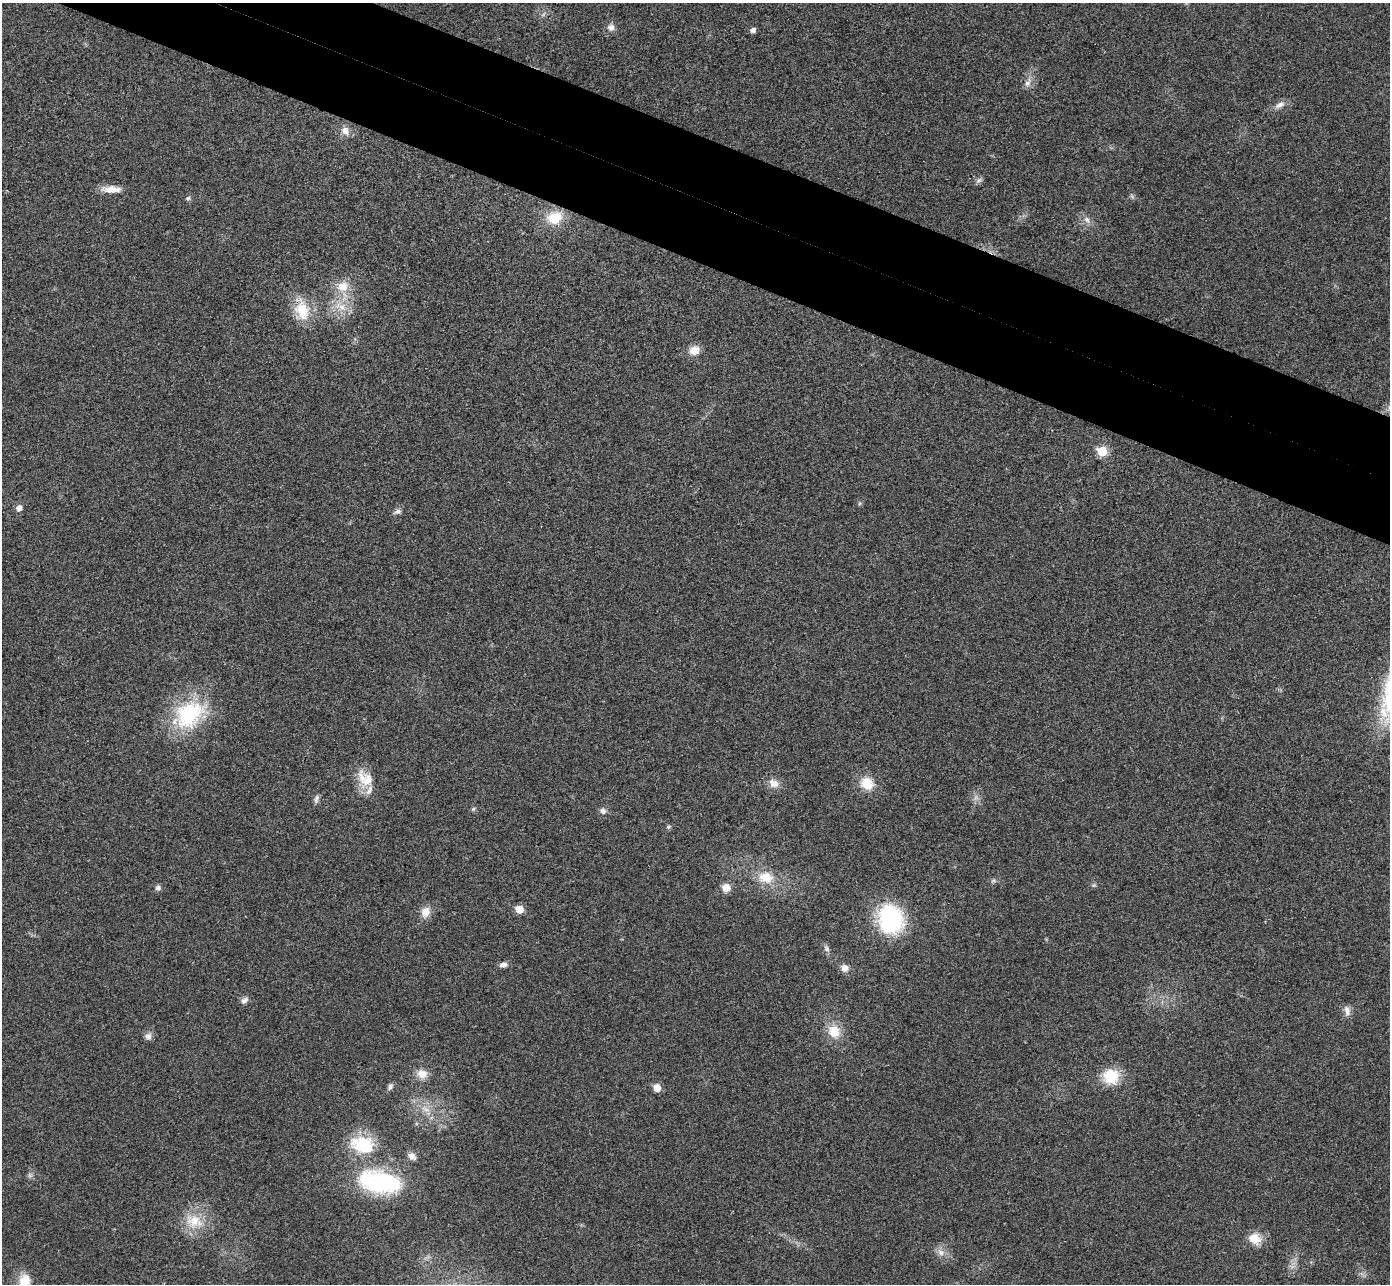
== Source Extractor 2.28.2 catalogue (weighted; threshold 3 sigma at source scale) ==
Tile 11 of 4 x 4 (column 3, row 3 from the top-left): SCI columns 2802-4189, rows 1476-2757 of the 5607 x 5646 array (HDU 1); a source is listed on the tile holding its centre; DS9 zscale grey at full resolution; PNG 1392 x 1286 px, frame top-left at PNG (2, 3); no overlay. Shown black and unused: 8% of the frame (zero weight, under 3 of 4 exposures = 6% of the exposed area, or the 3 px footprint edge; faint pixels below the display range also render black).
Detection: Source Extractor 2.28.2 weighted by HDU 2 'WHT'; one run over the whole footprint, this tile lists its part. Background 0.025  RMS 0.0063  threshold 0.0283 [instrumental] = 3 sigma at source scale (4.5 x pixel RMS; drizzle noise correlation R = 1.50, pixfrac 1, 0.05/0.05 arcsec/px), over >= 5 px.
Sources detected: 50; all 50 listed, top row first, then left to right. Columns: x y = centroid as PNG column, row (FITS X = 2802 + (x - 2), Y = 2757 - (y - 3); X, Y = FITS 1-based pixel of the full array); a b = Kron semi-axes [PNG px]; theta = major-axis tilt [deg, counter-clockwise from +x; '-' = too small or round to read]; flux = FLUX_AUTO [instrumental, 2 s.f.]
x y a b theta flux
611 27 10 9 - 3.2
753 30 5 5 - 2.7
1027 83 9 8 - 2.9
1280 105 14 7 29 3.5
345 131 11 9 -70 4
979 180 9 5 35 1.6
112 189 22 9 -1 7.2
188 198 6 5 - 1.2
555 218 18 14 20 15
1087 219 9 6 -50 2.5
343 286 17 15 -3 10
342 307 11 7 -34 4.8
302 311 27 18 -71 17
694 350 11 9 21 7.6
1102 451 6 5 - 26
19 508 8 7 - 2.8
398 511 9 6 17 2
188 714 38 27 43 51
365 778 28 18 -45 13
773 783 15 11 -33 5.2
867 783 16 14 -33 11
316 799 12 5 72 1.9
473 809 6 4 45 0.88
603 811 8 7 - 2.2
668 827 6 5 - 1.1
766 877 19 14 -10 12
158 888 7 6 - 1.8
726 888 6 5 - 13
519 909 5 5 - 13
425 912 11 10 - 6.4
890 919 27 22 -80 66
827 949 8 6 -70 1.8
503 965 9 6 10 2.6
844 968 9 8 - 4.2
244 1000 11 7 36 2.3
1347 1011 15 7 -77 3.2
834 1031 15 14 - 12
148 1036 9 9 - 2.7
422 1074 12 10 -20 6.6
1111 1076 16 15 - 20
390 1087 9 6 67 1.8
657 1088 5 5 - 9.5
425 1109 13 5 -26 3.3
362 1145 26 18 -16 30
412 1156 10 7 -44 3.3
380 1182 47 23 -10 69
194 1221 24 16 -13 15
1254 1239 15 12 -30 8.8
941 1252 10 6 -63 2.9
25 1282 21 15 -84 11
Overlapping masked pixels (flux is a lower limit): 1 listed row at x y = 302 311
Isophote crosses this tile's border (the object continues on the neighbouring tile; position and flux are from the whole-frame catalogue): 1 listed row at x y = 25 1282